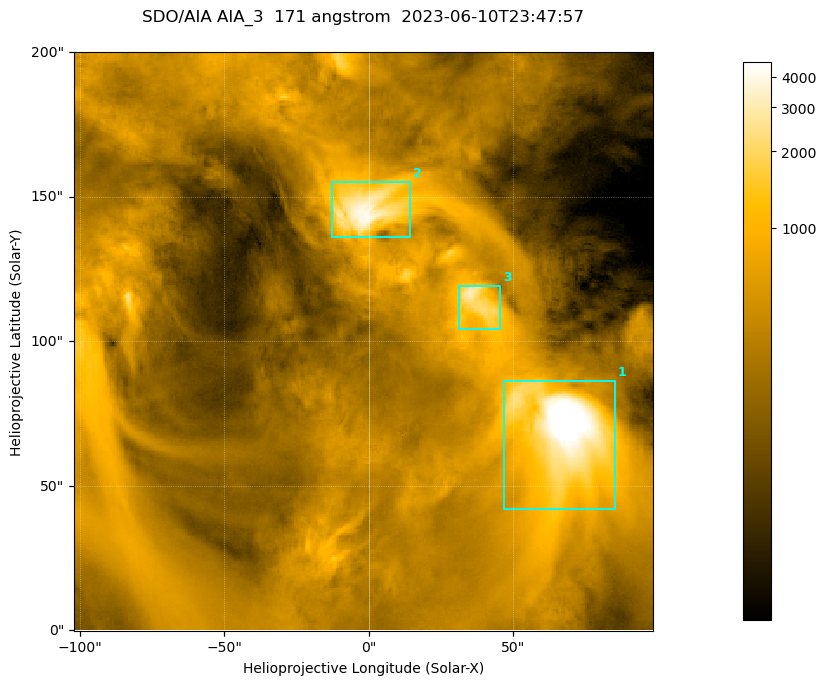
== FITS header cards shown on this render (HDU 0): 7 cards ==
TELESCOP= 'SDO/AIA '
INSTRUME= 'AIA_3   '
WAVELNTH=                  171
WAVEUNIT= 'angstrom'
DATE-OBS= '2023-06-10T23:47:57.351'
CTYPE1  = 'HPLN-TAN'
CTYPE2  = 'HPLT-TAN'

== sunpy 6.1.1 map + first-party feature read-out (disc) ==
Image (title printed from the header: SDO/AIA AIA_3  171 angstrom  2023-06-10T23:47:57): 334 x 334 px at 0.599 arcsec/px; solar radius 945 arcsec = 1577 px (partial field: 1.4% of the solar disc is inside the frame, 100% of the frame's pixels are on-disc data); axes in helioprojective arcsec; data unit not stated in the header (colour bar unlabelled)
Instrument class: DISC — disc imager (sunpy class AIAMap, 171 A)
Bright regions (active regions / flare kernels): reference = the on-disc median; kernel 3 px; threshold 5 sigma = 1096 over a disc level ~358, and >= 1.15x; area >= 111 px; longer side >= 4 px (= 2.4 arcsec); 3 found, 3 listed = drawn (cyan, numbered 1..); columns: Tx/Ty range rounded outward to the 2 arcsec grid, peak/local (2 s.f.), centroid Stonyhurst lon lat
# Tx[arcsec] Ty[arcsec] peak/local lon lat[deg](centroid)
1 46..86 42..86 19 +4 +5
2 -14..14 136..156 11 +0 +9
3 30..46 104..120 8.6 +2 +7